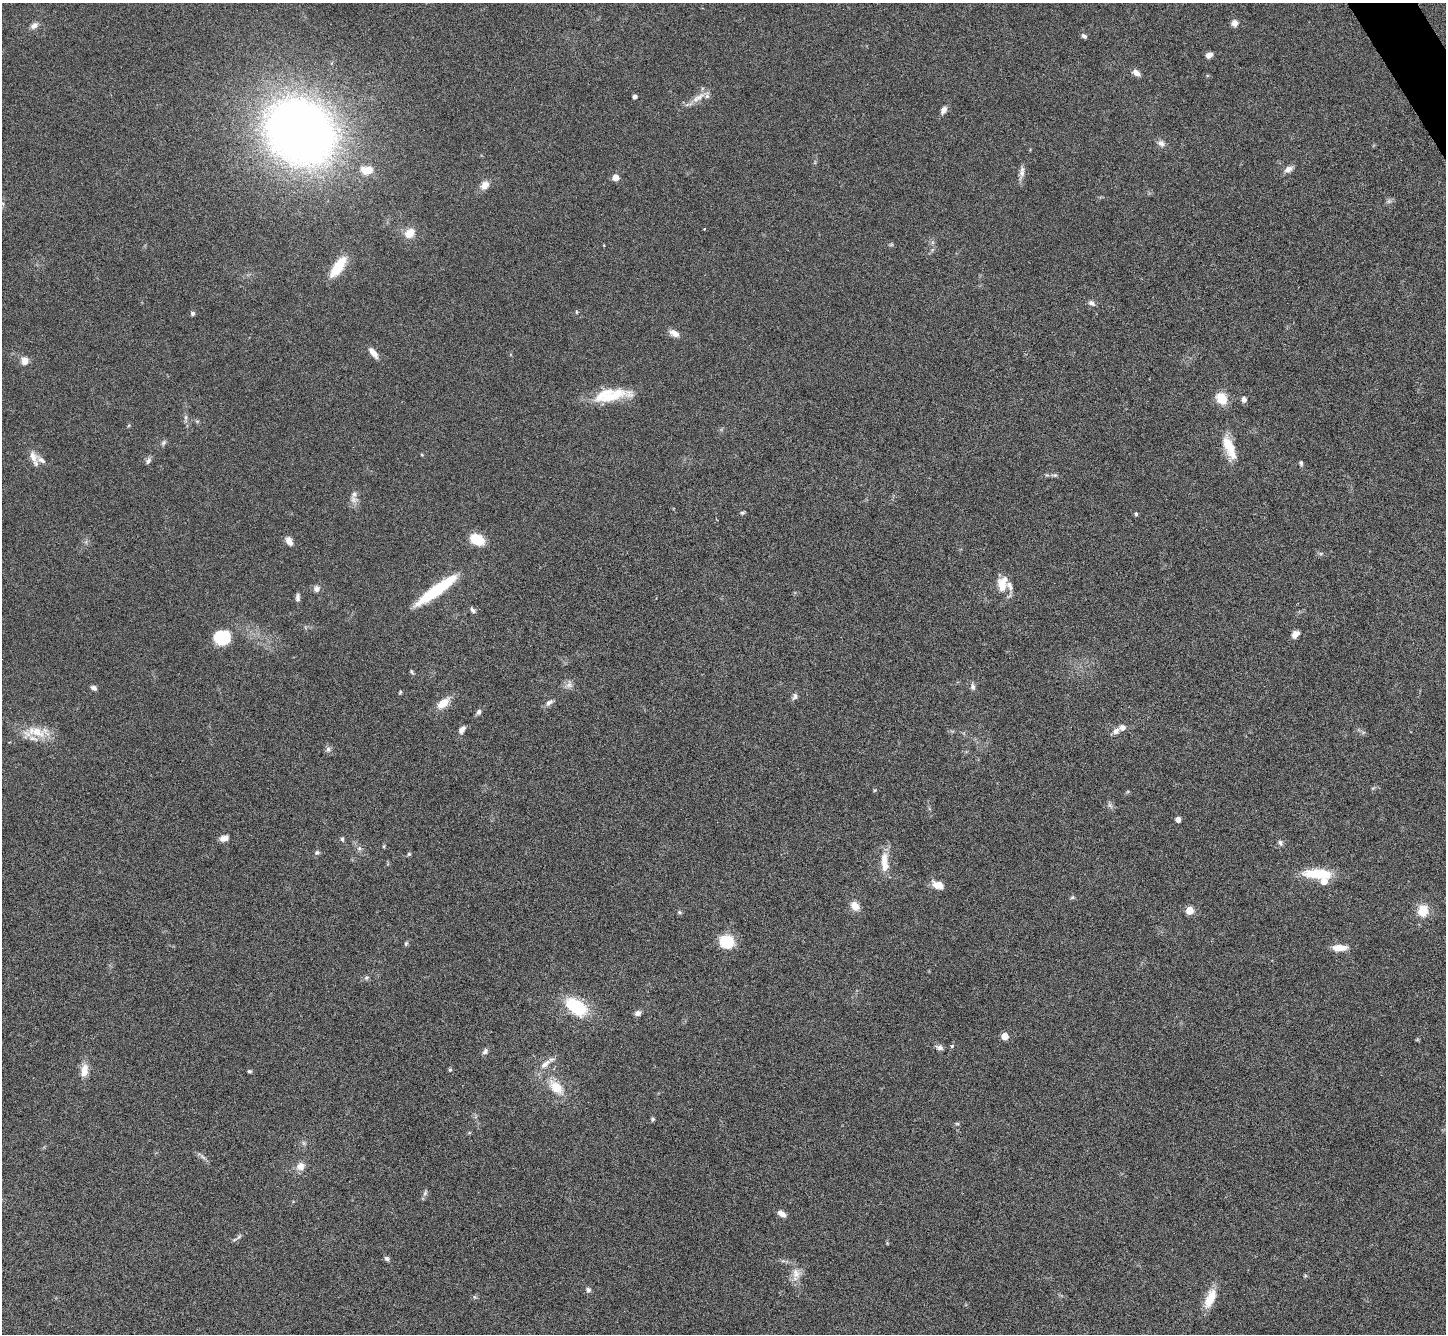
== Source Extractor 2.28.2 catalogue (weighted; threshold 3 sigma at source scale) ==
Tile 10 of 4 x 4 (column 2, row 3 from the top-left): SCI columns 1451-2894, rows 1628-2959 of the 5788 x 5781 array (HDU 1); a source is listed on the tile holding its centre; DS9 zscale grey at full resolution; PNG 1448 x 1336 px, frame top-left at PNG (2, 3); no overlay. Shown black and unused: <1% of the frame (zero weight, under 3 of 6 exposures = <1% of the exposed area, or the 3 px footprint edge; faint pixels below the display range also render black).
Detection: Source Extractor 2.28.2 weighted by HDU 2 'WHT'; one run over the whole footprint, this tile lists its part. Background 0.0536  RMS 0.0044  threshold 0.0181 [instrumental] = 3 sigma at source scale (4.09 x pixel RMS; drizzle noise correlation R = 1.36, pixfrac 0.8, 0.05/0.05 arcsec/px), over >= 5 px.
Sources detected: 119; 8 inside a brighter listed object's ellipse — not listed separately; the other 111 listed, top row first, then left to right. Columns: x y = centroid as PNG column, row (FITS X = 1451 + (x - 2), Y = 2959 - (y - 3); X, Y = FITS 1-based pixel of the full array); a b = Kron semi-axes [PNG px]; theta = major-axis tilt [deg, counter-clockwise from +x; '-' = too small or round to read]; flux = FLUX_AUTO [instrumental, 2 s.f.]
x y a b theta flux
1234 23 8 7 - 2
34 25 12 7 38 1.9
1084 36 7 5 -38 1.1
1209 55 7 5 34 2.3
1136 73 9 6 -38 2.5
635 97 4 4 - 1.9
698 97 23 8 34 4
943 110 10 7 59 1.9
300 132 54 45 -37 400
1161 143 10 8 -32 1.9
1288 169 12 7 27 2.2
367 170 15 10 -6 5.8
1022 172 19 6 83 2.5
616 177 5 5 - 6.1
485 185 11 9 51 3.1
1389 201 7 5 44 0.91
2 203 6 4 -19 0.51
704 229 4 2 - 0.26
410 233 12 9 43 5.8
891 245 6 4 19 0.51
338 267 24 9 54 12
1092 303 9 6 -32 1.5
576 312 5 3 - 0.41
193 313 6 6 - 0.83
674 333 14 8 -25 2.6
373 353 16 7 -51 2.8
24 361 12 10 -85 2.8
612 396 51 13 16 14
1221 398 12 9 -57 8.2
1244 399 7 6 - 1.5
186 417 7 4 -90 0.86
163 443 9 4 46 0.89
1229 446 26 13 -67 9.1
33 457 15 9 -71 3.6
148 461 9 6 58 1.3
1301 463 6 4 -83 0.78
1054 475 9 5 -5 0.98
353 500 12 9 -24 2.3
742 513 6 4 5 0.62
1136 514 5 4 - 0.63
477 539 11 8 -29 14
289 541 11 7 -60 2.5
1002 586 21 12 -67 5.7
316 589 9 8 - 1.7
436 590 52 10 36 24
298 597 10 5 88 1.4
473 610 8 5 -50 1.1
1295 634 10 7 47 2.6
222 637 18 16 -2 13
411 672 7 4 -52 0.59
569 684 11 9 75 2.1
973 687 10 6 -82 1.3
94 688 7 5 -27 1.3
400 692 5 4 - 0.49
795 696 10 6 69 1.2
443 703 14 8 39 6.4
549 703 11 6 36 1.7
479 712 8 6 57 1.3
1122 728 7 6 - 2.1
462 730 9 6 54 2.1
1116 731 9 6 42 2
35 732 37 15 3 9.9
328 749 9 6 -80 1.3
875 790 5 3 - 0.38
1110 805 7 6 - 1.1
1178 819 6 5 - 1.8
224 838 10 6 15 2.6
342 839 7 5 -80 0.75
1280 843 8 6 -62 1.1
384 846 6 3 72 0.44
359 848 6 6 - 0.96
317 853 6 5 - 0.92
409 854 5 5 - 0.57
884 862 29 10 -87 6.5
1318 873 35 11 -2 14
938 885 13 8 -23 4.4
1072 897 6 5 - 0.62
855 906 13 9 -49 3.6
1190 910 5 5 - 13
1423 910 12 10 85 7.9
679 912 6 5 - 0.65
727 942 12 11 - 16
406 943 7 4 63 0.7
1339 948 16 7 1 5
366 978 7 6 - 0.87
576 1007 25 13 -35 23
638 1013 8 6 24 1.6
1005 1036 5 5 - 9.2
1417 1040 6 4 19 0.38
952 1046 5 4 - 0.55
939 1047 10 7 -15 1.4
485 1051 8 6 48 1.3
545 1064 18 8 42 3.7
84 1070 18 9 85 4.6
450 1070 5 5 - 0.54
249 1071 5 4 - 0.7
556 1087 22 12 -45 9
653 1119 5 4 - 0.74
957 1124 6 4 0 0.55
469 1133 6 4 19 0.45
304 1143 7 4 -71 0.76
203 1157 11 4 -34 1.2
300 1166 11 9 47 3.2
425 1193 11 5 64 1.1
781 1214 9 6 -35 2.7
239 1237 10 4 45 1.1
387 1259 6 5 - 1.1
796 1273 17 12 -80 4.6
588 1290 6 6 - 1.2
474 1297 6 4 -88 0.56
1210 1299 26 10 66 7.8
Isophote crosses this tile's border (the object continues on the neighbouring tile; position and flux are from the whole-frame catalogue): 1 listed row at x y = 2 203